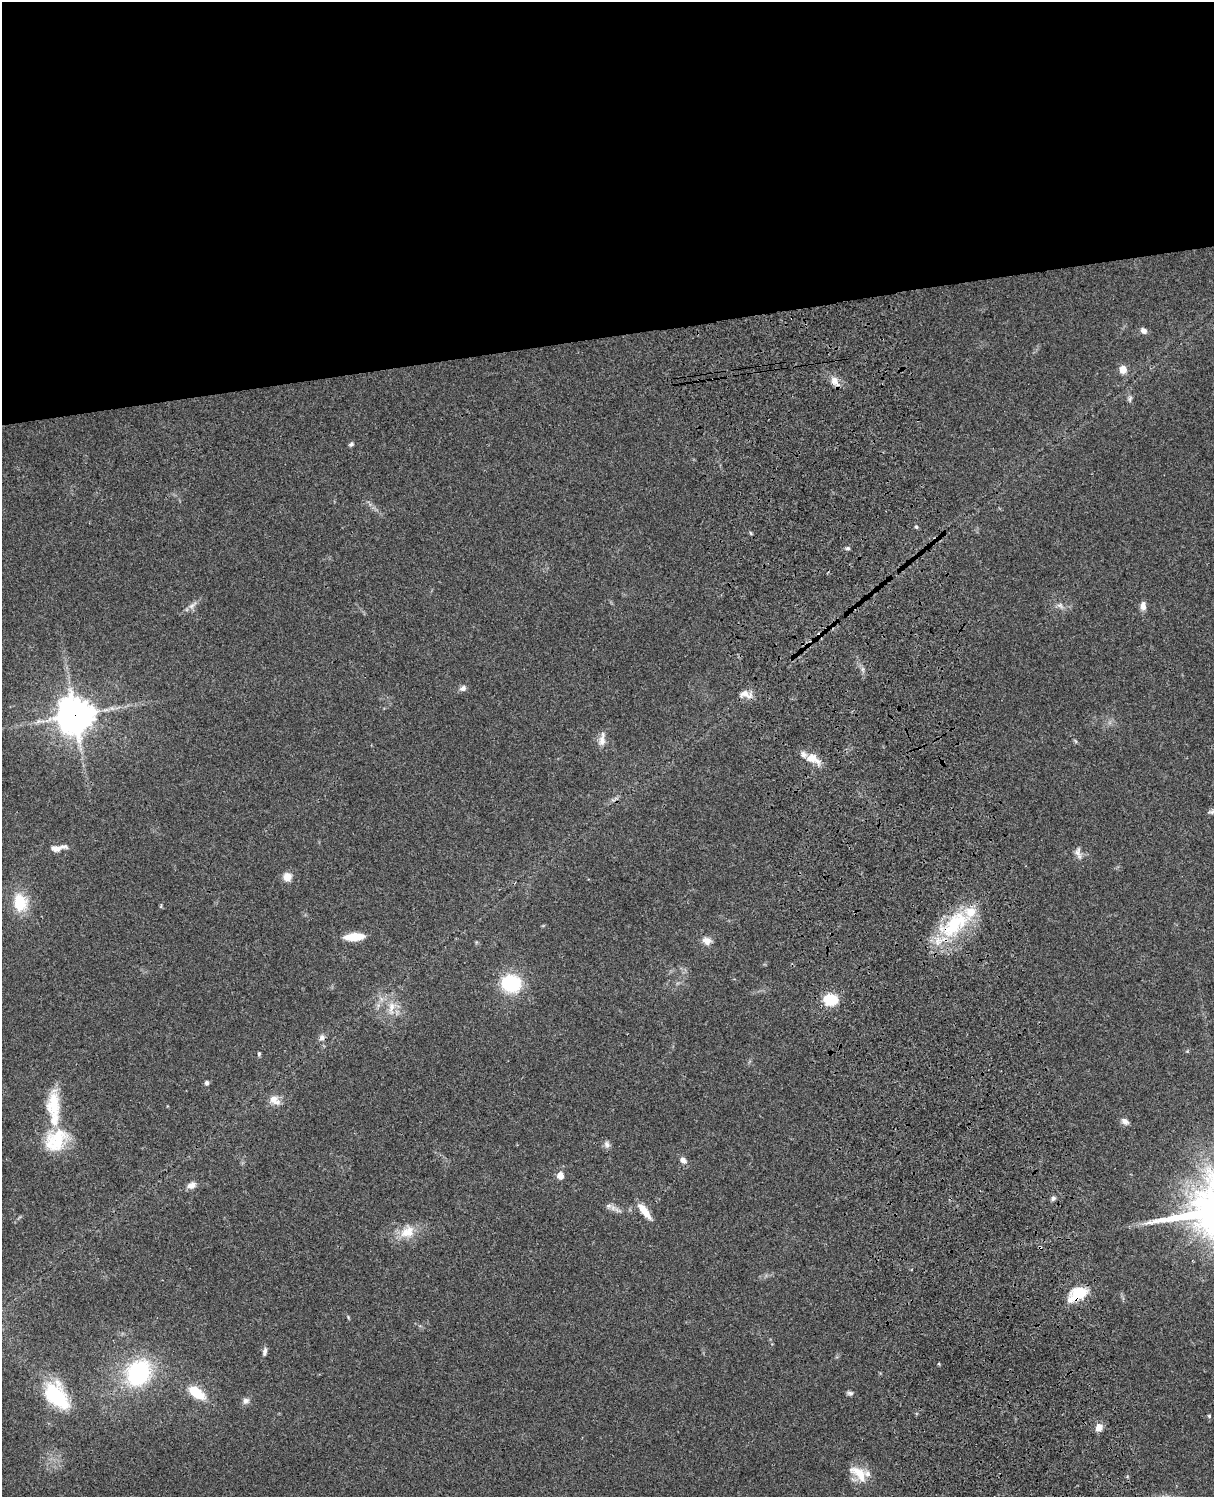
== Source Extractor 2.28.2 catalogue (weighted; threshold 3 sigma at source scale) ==
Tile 2 of 4 x 3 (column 2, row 1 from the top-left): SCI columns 1333-2544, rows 3267-4761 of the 5086 x 4925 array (HDU 1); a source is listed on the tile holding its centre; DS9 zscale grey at full resolution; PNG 1216 x 1499 px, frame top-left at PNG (2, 2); no overlay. Shown black and unused: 23% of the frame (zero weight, under 3 of 4 exposures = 6% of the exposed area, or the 3 px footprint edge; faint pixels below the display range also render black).
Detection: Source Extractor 2.28.2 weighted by HDU 2 'WHT'; one run over the whole footprint, this tile lists its part. Background 0.0759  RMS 0.0057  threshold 0.0258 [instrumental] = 3 sigma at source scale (4.5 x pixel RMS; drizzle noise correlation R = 1.50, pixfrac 1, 0.05/0.05 arcsec/px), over >= 5 px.
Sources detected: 58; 1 inside a brighter object's white glare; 1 cosmic-ray / hot-pixel residue — not listed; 5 inside a brighter listed object's ellipse — not listed separately; the other 51 listed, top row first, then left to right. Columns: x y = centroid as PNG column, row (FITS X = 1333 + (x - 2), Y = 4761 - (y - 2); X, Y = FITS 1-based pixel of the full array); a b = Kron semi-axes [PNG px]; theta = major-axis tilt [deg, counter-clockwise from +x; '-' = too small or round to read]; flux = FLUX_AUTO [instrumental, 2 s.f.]
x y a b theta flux
1143 331 7 6 - 2.6
1123 369 9 8 - 4.6
835 381 15 9 -56 4.7
1130 399 10 5 74 1.3
351 444 7 5 44 1.2
916 527 4 4 - 1
848 548 6 5 - 0.98
192 606 9 6 28 2.2
1060 606 8 5 -31 1.7
1143 606 10 6 86 3.3
463 688 9 7 24 2
745 694 16 9 -17 4.7
75 715 12 11 - 1200
602 740 17 8 85 4.1
813 759 20 11 -22 7.5
1211 812 10 6 15 1.5
58 848 21 6 9 4.7
1078 852 14 8 -86 2.9
287 877 10 10 - 4.9
20 902 20 14 -81 18
954 924 50 23 42 41
354 937 18 7 4 14
707 941 10 8 -13 4.1
511 983 14 12 -17 48
830 1000 12 9 -10 23
391 1008 21 8 84 6.5
322 1038 8 7 - 2.1
259 1054 6 4 89 0.78
207 1083 4 4 - 1.7
275 1100 16 10 -36 5.2
53 1105 40 17 -89 20
1125 1121 11 7 -33 2.4
56 1140 32 23 47 25
607 1144 10 7 -70 2
683 1160 8 6 -34 2.8
560 1176 6 6 - 5.1
191 1185 11 7 29 3.2
1053 1198 7 5 58 1.4
645 1211 22 7 -52 7.5
407 1232 20 15 32 10
1082 1292 23 11 -21 10
1070 1300 16 9 80 4.1
265 1352 11 5 78 1.9
138 1373 24 20 57 64
196 1392 16 9 -35 19
850 1393 8 5 -1 1.4
57 1397 32 19 -65 35
246 1401 9 8 - 2.2
1209 1416 4 4 - 0.75
1099 1428 9 7 45 4.4
858 1473 28 13 -40 11
Overlapping masked pixels (flux is a lower limit): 2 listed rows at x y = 75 715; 954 924